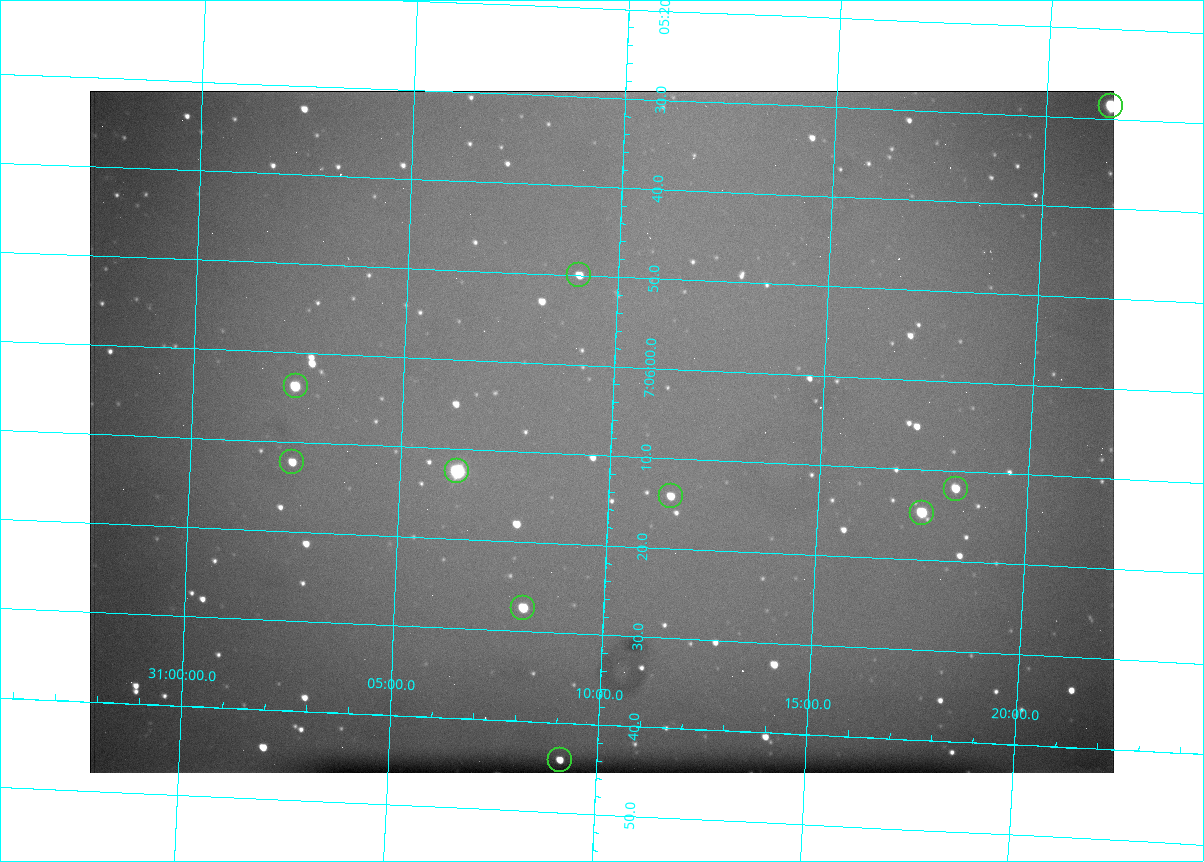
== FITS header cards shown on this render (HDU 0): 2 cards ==
NAXIS1  =                 1024 /fastest changing axis
NAXIS2  =                  682 /next to fastest changing axis

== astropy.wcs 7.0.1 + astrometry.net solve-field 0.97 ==
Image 1024 x 682 px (HDU 0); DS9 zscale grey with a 90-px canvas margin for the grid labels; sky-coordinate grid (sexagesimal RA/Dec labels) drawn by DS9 from the SOLVED WCS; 10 Tycho-2 reference stars matched to detected sources circled (green)
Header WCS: RA---TAN/DEC--TAN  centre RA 07:06:07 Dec +31:10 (106.53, +31.16 deg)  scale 1.44 arcsec/px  FOV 24.5' x 16.3'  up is -93 deg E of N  parity flipped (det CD > 0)
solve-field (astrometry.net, Tycho-2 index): VERIFIED the header's WCS against the Tycho-2 star catalogue (10 matches, 0 conflicts) and refined it, rather than solving blind
Solved WCS: RA---TAN-SIP/DEC--TAN-SIP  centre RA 07:06:07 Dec +31:10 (106.53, +31.16 deg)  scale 1.43 arcsec/px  FOV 24.4' x 16.3'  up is -92 deg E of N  parity flipped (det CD > 0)
The solver's refit moves the header's centre by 0.57 arcsec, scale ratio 0.9963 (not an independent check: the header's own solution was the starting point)
Tycho-2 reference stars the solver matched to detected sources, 10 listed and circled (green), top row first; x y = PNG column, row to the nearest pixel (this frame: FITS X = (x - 90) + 1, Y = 682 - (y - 91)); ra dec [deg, ICRS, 3 dp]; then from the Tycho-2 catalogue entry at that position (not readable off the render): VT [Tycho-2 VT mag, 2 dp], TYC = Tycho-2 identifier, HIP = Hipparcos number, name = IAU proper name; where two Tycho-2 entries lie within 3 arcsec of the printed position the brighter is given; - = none
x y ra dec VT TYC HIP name
1111 106 106.369 +31.359 8.79 2438-636-1 - -
579 275 106.458 +31.151 12.35 2438-728-1 - -
296 386 106.516 +31.041 10.39 2438-398-1 - -
292 462 106.551 +31.041 11.84 2438-663-1 - -
457 471 106.552 +31.106 9.20 2438-180-1 - -
956 489 106.550 +31.305 11.61 2438-184-1 - -
671 496 106.559 +31.192 11.79 2438-1039-1 - -
922 513 106.562 +31.292 10.01 2438-106-1 - -
523 608 106.614 +31.135 11.36 2438-550-1 - -
560 760 106.684 +31.152 11.76 2438-931-1 - -